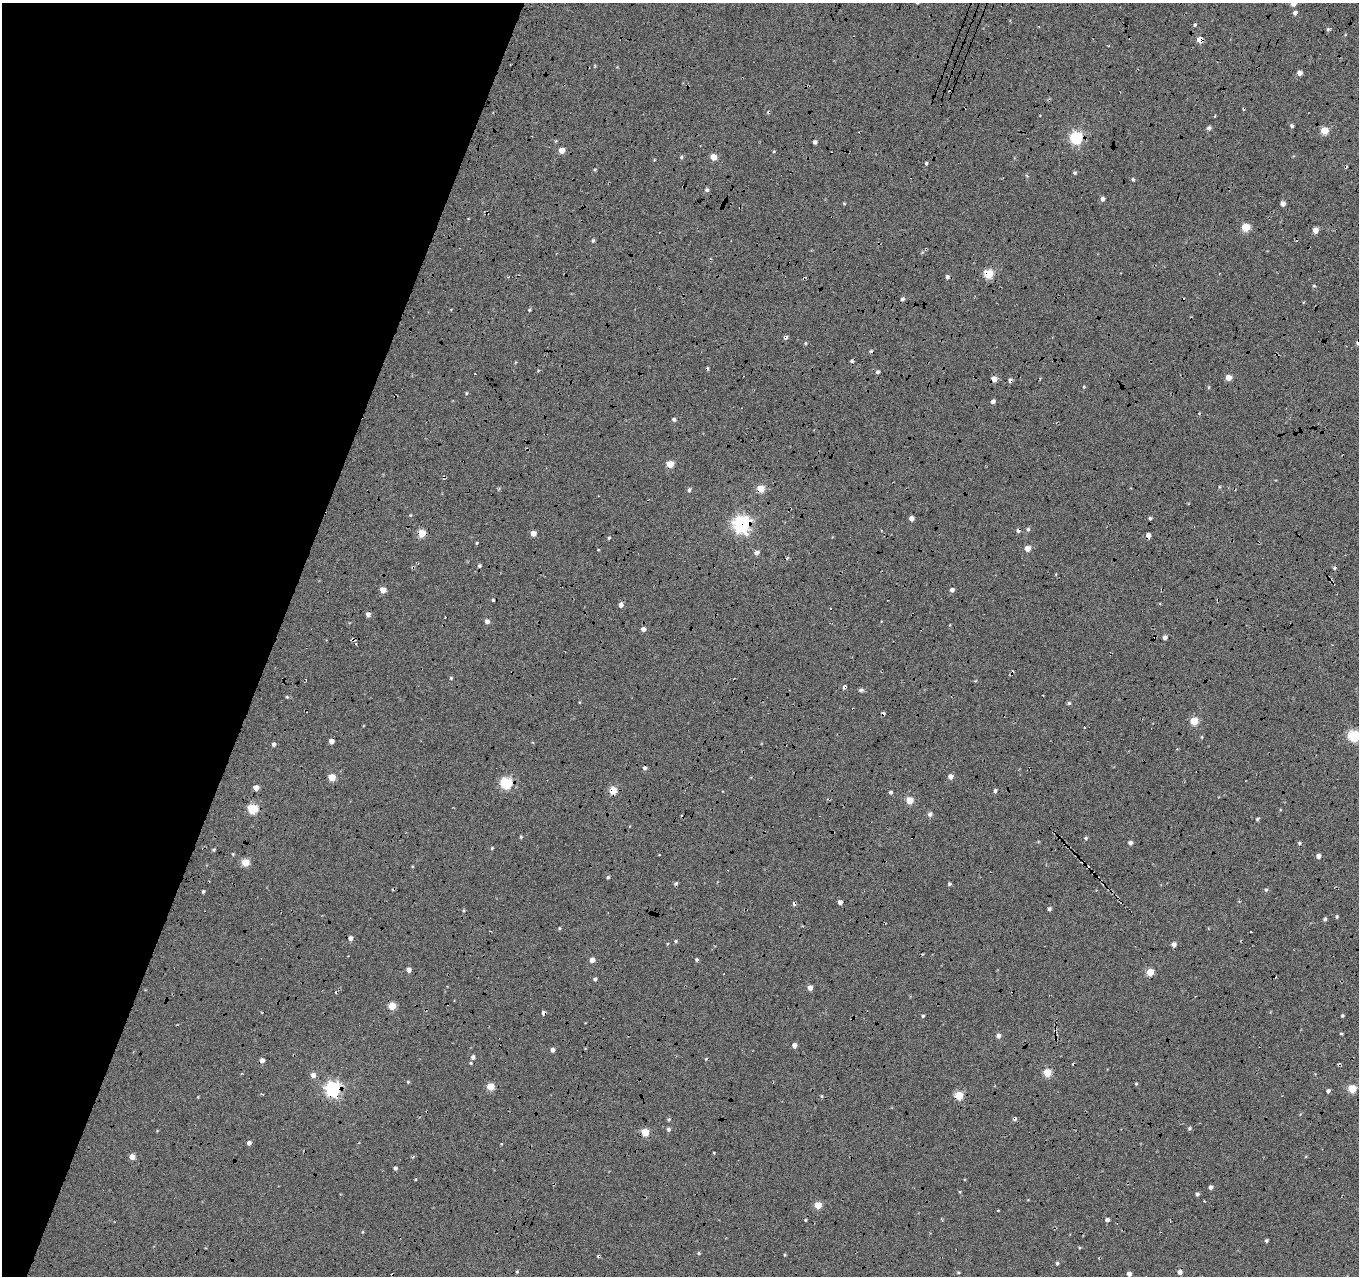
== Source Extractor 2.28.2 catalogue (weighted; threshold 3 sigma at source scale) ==
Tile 9 of 4 x 4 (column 1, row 3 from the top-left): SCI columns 27-1383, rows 1565-2838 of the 5467 x 5614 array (HDU 1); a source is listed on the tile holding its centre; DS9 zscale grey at full resolution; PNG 1361 x 1278 px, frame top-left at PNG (2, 3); no overlay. Shown black and unused: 21% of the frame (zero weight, under 5 of 17 exposures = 2% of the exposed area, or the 3 px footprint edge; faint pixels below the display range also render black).
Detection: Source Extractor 2.28.2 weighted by HDU 2 'WHT'; one run over the whole footprint, this tile lists its part. Background -0.198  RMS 0.13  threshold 0.535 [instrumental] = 3 sigma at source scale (4.09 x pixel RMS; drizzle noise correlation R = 1.36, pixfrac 0.8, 0.0396/0.0396 arcsec/px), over >= 5 px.
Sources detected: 196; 30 cosmic-ray / hot-pixel residue — not listed; the other 166 listed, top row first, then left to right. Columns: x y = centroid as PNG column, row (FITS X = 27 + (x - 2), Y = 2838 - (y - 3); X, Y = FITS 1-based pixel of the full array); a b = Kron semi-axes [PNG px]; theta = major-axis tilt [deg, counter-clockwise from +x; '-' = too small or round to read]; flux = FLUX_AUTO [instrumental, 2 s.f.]
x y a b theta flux
1293 3 5 5 - 110
1295 13 4 4 - 38
1195 25 4 3 - 16
1328 29 6 5 - 19
1345 35 4 3 - 9.3
1200 40 5 4 - 160
1300 73 5 4 - 56
1292 126 4 4 - 25
1209 128 5 4 - 32
1324 130 5 5 - 260
1076 138 6 6 - 1600
815 142 4 3 - 34
562 150 5 4 - 140
774 151 5 3 - 9.8
681 157 5 4 - 17
714 157 5 5 - 140
926 163 4 3 - 17
595 169 5 3 - 12
1075 173 5 4 - 21
1133 179 4 4 - 17
707 190 5 4 - 28
1102 199 5 4 - 43
844 203 5 3 - 9.9
1283 204 4 4 - 60
1246 227 5 5 - 370
1315 230 4 4 - 110
593 240 5 4 - 16
988 274 5 5 - 600
947 277 5 4 - 29
1314 286 5 3 - 11
902 299 5 4 - 27
451 309 4 2 - 7.9
529 310 4 3 - 13
785 337 6 5 - 24
805 343 4 4 - 14
1358 343 4 4 - 38
878 372 4 4 - 27
1228 377 5 4 - 130
994 379 4 4 - 130
1084 387 4 3 - 12
1209 387 5 3 - 11
466 393 4 4 - 12
993 401 4 4 - 39
674 419 5 4 - 25
670 464 5 4 - 230
760 489 5 5 - 260
689 490 5 4 - 27
410 515 5 3 - 10
911 518 4 4 - 51
1150 518 4 4 - 19
742 524 7 7 - 4000
1028 529 6 4 76 21
1018 530 5 4 - 31
422 533 5 5 - 320
533 533 4 4 - 89
1148 536 4 4 - 67
609 538 4 3 - 14
477 543 4 3 - 11
1027 548 4 4 - 140
757 553 5 5 - 50
479 566 4 4 - 20
413 567 5 3 - 14
383 590 5 4 - 130
952 590 4 4 - 39
493 600 3 3 - 14
621 605 5 5 - 56
368 614 5 5 - 40
487 621 5 4 - 51
643 629 5 4 - 55
1165 638 4 4 - 54
353 639 5 3 - 25
451 678 4 4 - 14
844 687 4 4 - 33
861 690 5 5 - 30
287 697 4 4 - 14
1069 703 5 4 - 20
1194 721 5 5 - 350
1353 736 5 5 - 1100
331 741 4 4 - 72
274 744 4 4 - 30
644 768 5 4 - 33
951 776 5 5 - 64
332 777 5 5 - 250
506 783 6 5 - 990
256 788 4 4 - 93
613 790 5 5 - 320
995 791 4 4 - 28
890 792 4 4 - 23
910 800 5 5 - 250
253 809 5 5 - 720
930 814 5 5 - 42
1257 819 4 4 - 15
521 837 5 4 - 13
1086 838 4 4 - 19
1130 843 4 4 - 35
1299 843 5 4 - 18
492 848 4 4 - 13
214 850 3 3 - 14
659 855 3 2 - 9.3
1318 856 4 4 - 56
245 862 5 5 - 240
608 877 4 4 - 16
949 884 4 4 - 19
1266 890 5 4 - 19
203 891 3 3 - 17
840 902 4 4 - 47
794 904 5 4 - 20
1049 909 4 4 - 27
1337 916 4 4 - 16
1325 919 5 4 - 23
559 928 4 3 - 14
1251 932 2 2 - 6.7
350 938 4 4 - 40
676 941 4 4 - 15
1174 944 5 4 - 55
592 960 4 4 - 71
697 960 4 4 - 20
409 970 4 4 - 59
1150 972 5 5 - 310
595 979 4 4 - 24
810 988 4 4 - 67
392 1006 5 5 - 280
544 1013 4 4 - 40
1342 1015 3 3 - 17
923 1016 4 4 - 18
1341 1034 4 3 - 13
999 1036 5 5 - 46
794 1045 4 4 - 70
553 1050 4 4 - 42
473 1057 5 4 - 32
262 1060 4 4 - 60
471 1063 4 4 - 11
1047 1073 5 5 - 390
313 1075 5 5 - 67
408 1082 4 4 - 14
1136 1084 4 4 - 12
490 1086 5 5 - 310
1352 1088 5 5 - 390
333 1089 6 6 - 3100
1328 1091 4 4 - 31
959 1095 5 5 - 430
822 1096 4 4 - 12
669 1119 5 5 - 17
1190 1128 5 4 - 19
669 1129 5 5 - 26
645 1132 5 5 - 320
249 1143 4 4 - 43
501 1144 3 3 - 9.9
714 1153 3 2 - 9.2
132 1157 5 4 - 110
395 1168 4 4 - 27
1211 1187 4 4 - 33
1197 1194 4 4 - 31
818 1205 5 4 - 230
998 1210 4 3 - 7.9
805 1220 3 3 - 12
1107 1220 4 4 - 34
1266 1241 4 4 - 20
1080 1248 4 3 - 11
699 1253 4 3 - 15
785 1255 4 3 - 10
1057 1263 4 4 - 20
517 1272 5 4 - 13
1180 1272 5 5 - 57
958 1273 5 3 - 11
1129 1274 4 4 - 60
Overlapping masked pixels (flux is a lower limit): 18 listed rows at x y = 1200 40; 1076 138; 988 274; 785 337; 1358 343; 994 379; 760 489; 742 524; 1018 530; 422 533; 1148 536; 413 567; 353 639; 844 687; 613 790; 544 1013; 333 1089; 959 1095
Isophote crosses this tile's border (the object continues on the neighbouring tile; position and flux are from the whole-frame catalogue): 3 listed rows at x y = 1293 3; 1358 343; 1353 736